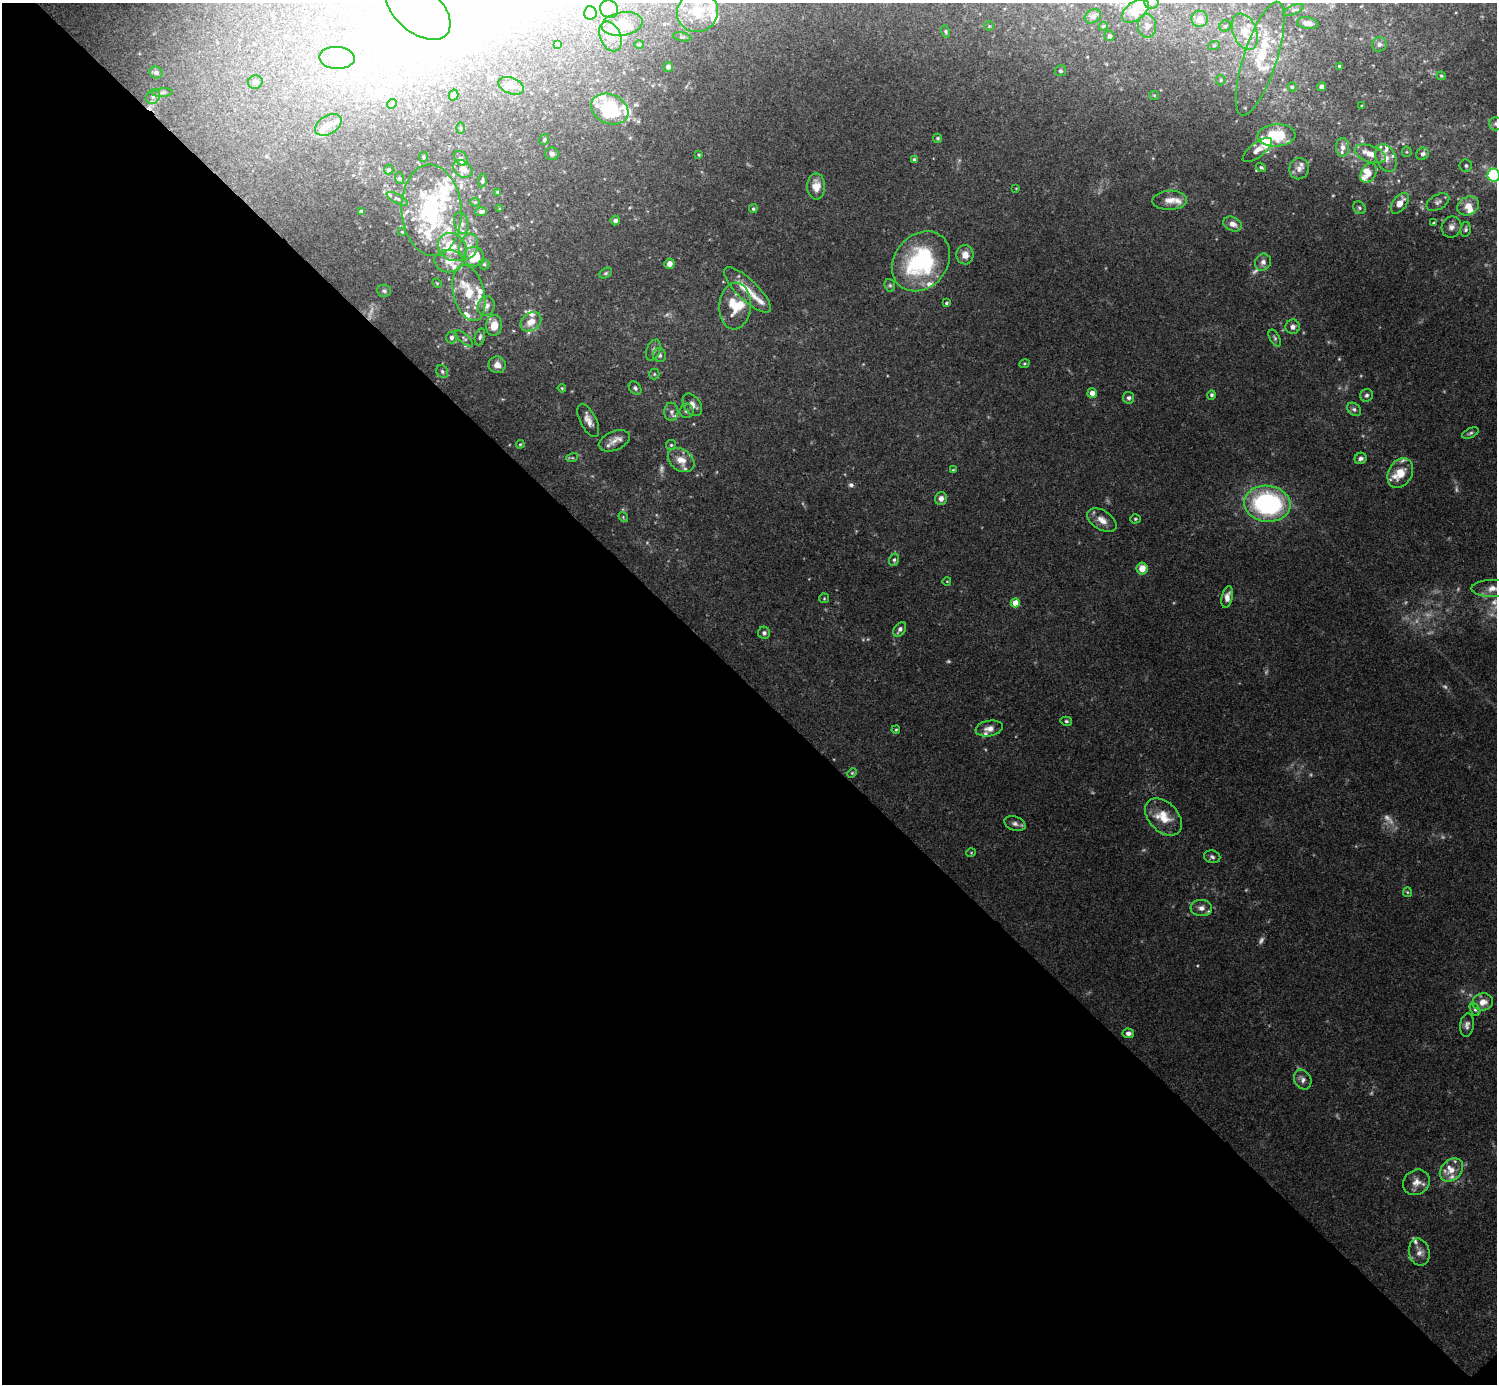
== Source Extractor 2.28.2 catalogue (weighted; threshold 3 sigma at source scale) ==
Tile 14 of 4 x 4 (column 2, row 4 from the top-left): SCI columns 1498-2992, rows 160-1541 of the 5988 x 5988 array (HDU 1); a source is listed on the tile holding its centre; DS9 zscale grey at full resolution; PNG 1499 x 1386 px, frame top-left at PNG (2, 3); each listed source drawn as its Kron ellipse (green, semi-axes under 4 px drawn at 4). Shown black and unused: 51% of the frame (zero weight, under 3 of 4 exposures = <1% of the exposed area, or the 3 px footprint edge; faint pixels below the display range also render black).
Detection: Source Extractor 2.28.2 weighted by HDU 2 'WHT'; one run over the whole footprint, this tile lists its part. Background 0.0754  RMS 0.0055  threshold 0.0247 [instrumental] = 3 sigma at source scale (4.5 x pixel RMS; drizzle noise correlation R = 1.50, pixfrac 1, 0.05/0.05 arcsec/px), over >= 5 px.
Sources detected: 261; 18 too faint to see at this stretch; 8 inside a brighter object's white glare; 2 cosmic-ray / hot-pixel residue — neither listed nor drawn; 59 inside a brighter listed object's ellipse — not listed separately; the other 174 listed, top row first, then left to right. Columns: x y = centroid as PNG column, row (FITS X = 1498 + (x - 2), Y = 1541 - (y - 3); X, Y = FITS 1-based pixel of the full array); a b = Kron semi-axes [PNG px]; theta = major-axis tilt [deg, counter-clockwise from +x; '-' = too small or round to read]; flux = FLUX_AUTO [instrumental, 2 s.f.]
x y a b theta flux
1151 3 7 6 - 2.2
609 9 9 8 - 3.7
418 10 38 22 -41 46
1294 10 11 4 24 1.4
1135 11 15 9 38 17
697 12 21 20 - 14
590 13 7 6 - 2.4
1093 16 9 6 29 2.3
1200 19 8 8 - 5.9
1308 23 11 5 -8 2.9
622 24 21 11 8 7.8
989 26 5 4 - 0.6
1103 26 4 4 - 0.6
1147 26 12 9 -86 3.5
1225 26 5 5 - 0.97
945 31 6 4 -74 0.9
1245 32 19 12 -68 11
610 36 16 10 -65 5.6
1109 36 5 5 - 1.2
682 37 9 3 -10 0.75
557 44 3 3 - 0.58
639 44 5 3 - 0.57
1379 44 7 7 - 2
1214 45 6 4 18 0.86
337 58 18 11 -3 8.1
1260 59 59 16 72 28
1340 66 4 3 - 1.1
668 67 5 5 - 1.9
1060 71 5 5 - 1.1
156 72 6 5 - 2.2
1441 76 4 4 - 0.61
1221 80 5 4 - 0.82
255 82 7 6 - 2.7
511 86 13 8 -21 3.3
1292 87 4 4 - 0.74
1322 87 4 4 - 3.4
162 93 10 4 5 1.4
453 95 5 4 - 1.4
1154 95 5 4 - 0.65
153 97 7 6 - 1.7
392 104 5 4 - 0.76
1362 106 3 2 - 0.47
610 109 19 14 -24 46
1496 124 6 6 - 1.6
328 125 14 9 30 5.3
461 128 6 4 -89 0.73
1276 135 19 11 3 21
938 138 4 4 - 0.82
544 140 6 4 57 0.87
1342 147 9 6 -88 3
1257 150 17 7 37 4.2
1407 152 5 5 - 0.78
552 154 7 6 - 1.9
1370 154 16 8 -18 7
1423 154 6 6 - 2.3
699 155 4 3 - 0.58
423 157 5 4 - 0.68
461 158 8 6 -52 1.4
1386 158 14 10 -67 5.1
914 160 4 4 - 1.1
1466 166 6 6 - 1.3
1261 167 5 4 - 0.95
463 169 10 8 -39 4.3
1299 169 10 9 - 3.2
389 170 5 5 - 0.82
1369 173 10 7 59 4.9
1494 175 6 6 - 51
399 178 6 4 -70 0.8
482 181 7 3 82 0.98
816 186 13 9 -89 6.5
1016 188 4 2 - 0.4
498 192 4 3 - 0.7
397 199 11 4 -27 1.5
1170 200 17 9 2 5.4
475 202 4 4 - 0.57
1438 202 12 7 28 2.2
1400 203 12 6 54 5.1
1468 206 11 9 25 6.6
1359 208 7 5 -48 1.1
500 209 3 3 - 0.6
753 209 4 4 - 0.92
431 210 46 30 -86 55
361 212 4 4 - 1.8
481 212 6 4 3 1.8
615 220 5 4 - 2
461 223 11 7 -73 2.5
1434 223 3 3 - 0.76
1233 224 9 7 -26 3.7
1451 227 11 9 60 3.1
1465 229 7 5 80 1.4
402 232 4 3 - 0.47
469 246 13 9 74 4.7
452 247 15 13 -41 8.2
965 255 9 8 - 5.4
474 257 10 9 - 16
449 261 14 11 -3 7.2
921 261 32 26 49 68
1263 262 9 7 62 2.6
484 264 5 5 - 0.96
669 264 5 5 - 3.8
605 273 7 5 27 1.1
437 283 5 4 - 0.59
890 285 6 5 - 0.94
747 290 31 10 -44 11
384 291 7 6 - 1.2
469 293 28 15 -76 17
946 303 4 3 - 0.76
486 306 10 8 68 3.8
735 306 23 15 85 14
531 322 11 8 38 6.9
494 325 10 8 83 7.4
1293 327 7 7 - 2.3
451 337 6 5 - 2
480 337 8 5 78 1.3
1275 338 9 5 -61 1.3
464 339 11 4 -44 1.2
653 350 11 6 70 1.9
659 355 7 6 - 1.9
1024 364 5 4 - 0.67
497 365 8 8 - 3.5
442 371 7 5 -60 1.2
654 374 5 5 - 0.85
562 388 4 3 - 0.6
635 388 7 5 -49 1.4
1092 393 5 4 - 3.3
1211 395 5 4 - 1
1367 395 6 6 - 1.5
1129 398 5 5 - 1.5
692 405 12 8 -55 3.4
1354 409 8 6 -39 1.8
686 411 7 7 - 1.8
671 412 9 7 -89 2.2
588 421 18 8 -63 4.7
1470 433 9 4 25 1.3
614 441 16 9 22 5.1
520 444 4 3 - 0.61
671 445 5 5 - 0.91
572 458 6 4 17 0.75
1361 458 6 5 - 1.7
681 460 14 10 -36 6.9
953 470 4 4 - 0.58
1400 473 16 12 61 10
941 498 6 6 - 2.9
1267 504 23 18 -7 86
623 517 5 4 - 0.7
1135 519 5 4 - 0.78
1102 520 16 9 -32 5.4
894 560 6 5 - 1.3
1142 568 6 5 - 6.9
947 581 4 3 - 0.42
1493 588 22 8 0 6.1
1227 597 11 5 77 3.9
824 598 5 5 - 0.66
1015 603 4 4 - 8.4
900 629 8 5 55 2.1
764 633 6 6 - 1.6
1066 721 6 4 -14 0.96
989 728 14 8 10 4.1
896 730 4 3 - 0.68
852 773 5 4 - 0.67
1163 817 22 14 -45 12
1015 824 11 7 -21 2.3
971 853 5 3 - 0.48
1212 857 8 6 -13 1.5
1407 892 5 4 - 0.69
1201 908 10 8 -3 3.3
1483 1002 10 8 10 5.5
1475 1010 7 5 -61 1.3
1467 1025 12 7 82 2.3
1128 1033 5 5 - 2.4
1303 1080 10 8 -63 2.6
1451 1170 13 10 45 6.3
1416 1182 14 12 32 5.4
1419 1252 14 10 -77 3.9
Isophote crosses this tile's border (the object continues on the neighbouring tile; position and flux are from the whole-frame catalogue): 6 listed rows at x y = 1151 3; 418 10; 590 13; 1496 124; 1494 175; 1493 588